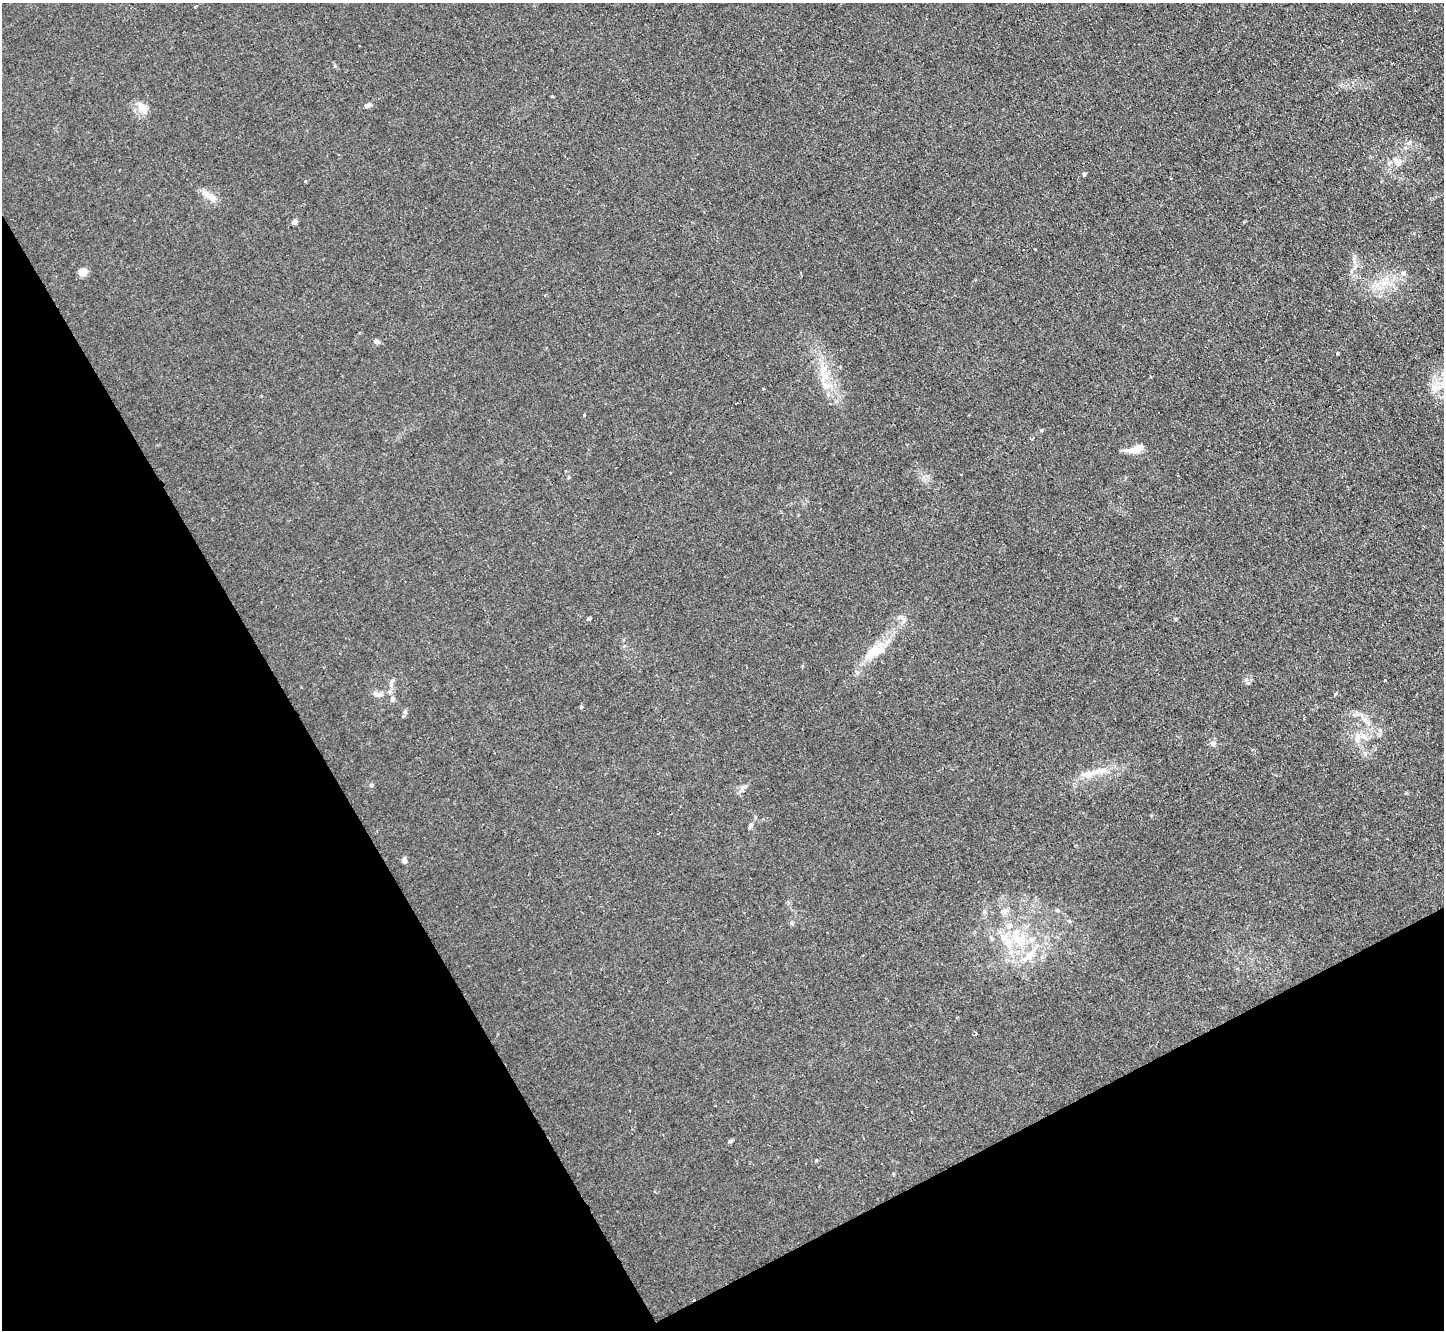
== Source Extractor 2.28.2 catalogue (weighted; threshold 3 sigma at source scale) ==
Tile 14 of 4 x 4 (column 2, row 4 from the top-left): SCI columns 1443-2884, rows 151-1478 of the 5767 x 5753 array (HDU 1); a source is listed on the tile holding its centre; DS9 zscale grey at full resolution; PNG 1446 x 1332 px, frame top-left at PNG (2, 3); no overlay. Shown black and unused: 28% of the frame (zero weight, under 2 of 3 exposures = <1% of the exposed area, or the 3 px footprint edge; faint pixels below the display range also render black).
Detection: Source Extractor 2.28.2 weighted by HDU 2 'WHT'; one run over the whole footprint, this tile lists its part. Background 0.0803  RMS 0.0071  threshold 0.032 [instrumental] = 3 sigma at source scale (4.5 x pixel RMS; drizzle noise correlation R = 1.50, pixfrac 1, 0.05/0.05 arcsec/px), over >= 5 px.
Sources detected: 51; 2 cosmic-ray / hot-pixel residue — not listed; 4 inside a brighter listed object's ellipse — not listed separately; the other 45 listed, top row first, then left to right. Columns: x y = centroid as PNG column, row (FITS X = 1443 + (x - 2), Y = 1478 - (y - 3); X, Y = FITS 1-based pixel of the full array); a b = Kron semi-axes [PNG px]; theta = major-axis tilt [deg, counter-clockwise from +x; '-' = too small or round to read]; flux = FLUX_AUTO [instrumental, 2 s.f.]
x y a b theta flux
196 6 4 3 - 0.9
140 105 23 7 -67 6.2
368 105 7 5 22 3
1398 162 14 10 -29 5.6
1084 174 4 3 - 1.8
305 181 3 2 - 1.3
206 194 18 8 -32 6.1
295 222 5 5 - 2.5
83 272 7 6 - 8.7
1403 273 8 6 14 2.6
1385 283 12 6 2 5.8
377 341 7 6 - 2
1337 353 4 3 - 0.7
824 369 12 8 58 6.4
826 386 13 10 -35 7.2
1436 388 16 11 28 9.7
763 389 3 2 - 1.6
584 414 3 3 - 0.83
1032 438 3 3 - 4.8
1136 449 18 7 17 11
589 618 4 3 - 2.5
903 620 12 7 -54 3.6
876 650 25 15 10 14
1385 681 3 3 - 13
391 683 14 5 69 3.1
377 695 15 6 -12 3.7
392 699 6 6 - 1.5
581 707 3 3 - 1.7
405 711 6 5 - 1.3
1366 721 19 6 -47 5.9
1357 738 16 8 84 6.1
1213 744 8 7 - 2.3
1088 774 16 10 7 9
371 785 6 5 - 1.2
743 787 10 5 27 2.5
750 825 6 6 - 1.9
404 860 7 5 -70 2.9
1057 910 5 5 - 1
1004 911 10 8 8 3.5
792 923 6 4 -71 1
1019 939 18 16 37 20
1028 956 25 10 44 13
975 1034 5 3 - 0.73
730 1141 6 5 - 1.2
816 1160 3 3 - 1
Isophote crosses this tile's border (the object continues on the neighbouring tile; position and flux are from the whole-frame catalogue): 1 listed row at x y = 1436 388
Unlisted compact peaks at least as high as the median listed source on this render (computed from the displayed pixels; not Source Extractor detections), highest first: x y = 1042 430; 1248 683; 1410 142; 552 96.